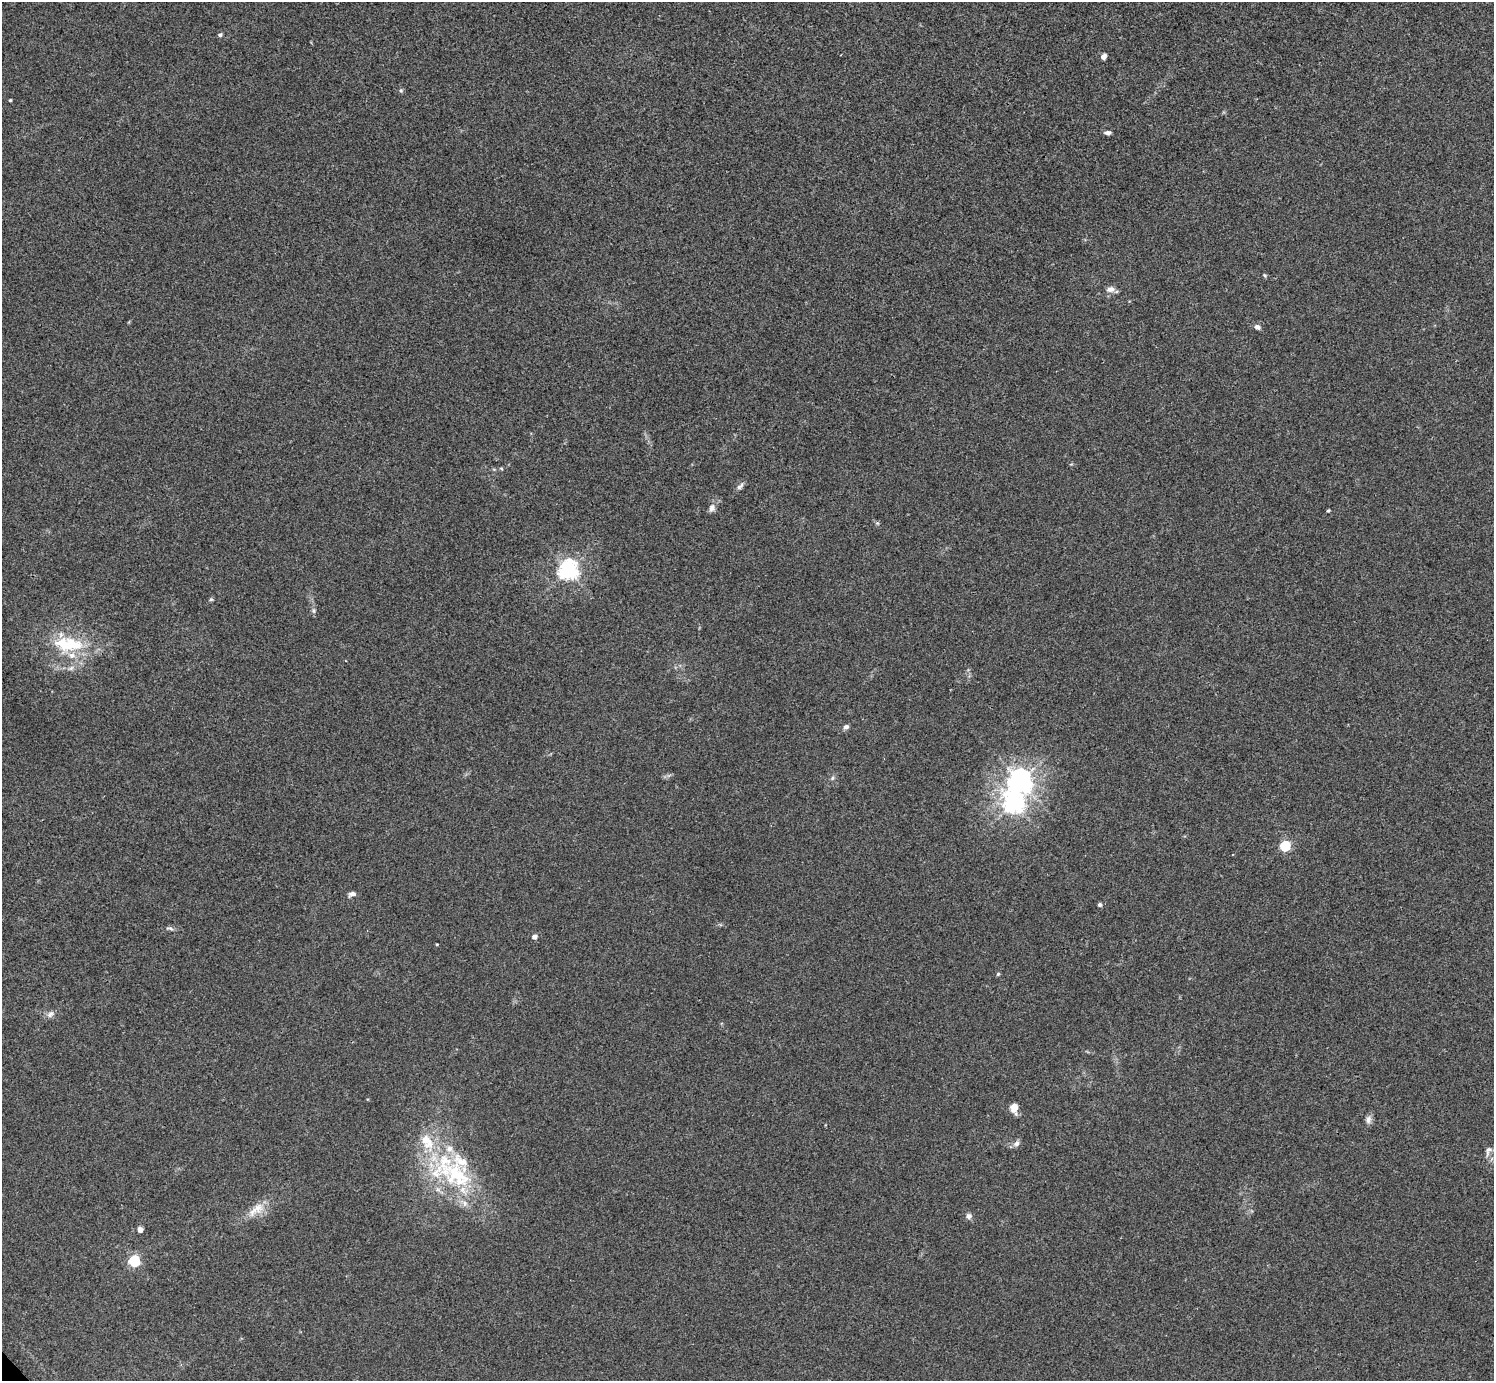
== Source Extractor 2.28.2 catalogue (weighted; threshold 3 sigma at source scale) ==
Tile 10 of 4 x 4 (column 2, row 3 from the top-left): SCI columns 1496-2987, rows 1539-2917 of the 5976 x 5974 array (HDU 1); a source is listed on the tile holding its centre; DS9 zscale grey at full resolution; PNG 1496 x 1383 px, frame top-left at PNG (2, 2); no overlay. Shown black and unused: <1% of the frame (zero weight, under 3 of 4 exposures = <1% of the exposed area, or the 3 px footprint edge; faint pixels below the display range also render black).
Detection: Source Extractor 2.28.2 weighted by HDU 2 'WHT'; one run over the whole footprint, this tile lists its part. Background 0.0246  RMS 0.0046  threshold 0.0207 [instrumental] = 3 sigma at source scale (4.5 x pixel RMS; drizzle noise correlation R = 1.50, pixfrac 1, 0.05/0.05 arcsec/px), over >= 5 px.
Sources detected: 44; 6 inside a brighter listed object's ellipse — not listed separately; the other 38 listed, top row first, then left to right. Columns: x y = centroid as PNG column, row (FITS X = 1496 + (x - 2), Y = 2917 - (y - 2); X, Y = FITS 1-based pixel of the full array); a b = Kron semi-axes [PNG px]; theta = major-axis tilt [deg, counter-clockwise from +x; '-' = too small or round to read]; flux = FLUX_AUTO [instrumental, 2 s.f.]
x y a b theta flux
220 35 5 4 - 1
1103 56 5 4 - 3
401 91 6 5 - 0.72
10 100 3 3 - 0.57
1108 133 8 4 -1 1.4
1265 275 6 4 -31 0.56
1110 289 11 8 11 2.6
1257 327 8 6 -27 1.7
501 468 5 3 - 0.47
740 486 11 5 42 1.5
712 508 11 8 79 2
1328 511 4 3 - 0.57
877 523 6 5 - 0.66
568 570 7 6 - 230
211 599 5 5 - 0.63
314 610 8 4 -82 1
68 644 45 20 -4 26
846 727 7 6 - 1.4
832 778 6 4 88 0.75
1020 780 8 8 - 380
1014 803 8 7 - 260
1285 846 6 5 - 38
352 894 9 5 14 1.8
1100 905 5 4 - 1.2
170 928 11 4 -12 1.1
534 937 5 5 - 2.2
437 944 4 3 - 0.36
998 974 5 5 - 0.61
50 1014 11 7 46 1.9
1014 1108 10 7 -83 4.4
1368 1119 11 7 82 2
1016 1143 9 6 43 1.7
1488 1151 15 7 67 2.2
457 1175 59 35 -33 53
256 1209 29 11 36 7.5
969 1216 7 7 - 1.7
140 1230 6 5 - 2.2
134 1261 6 5 - 54